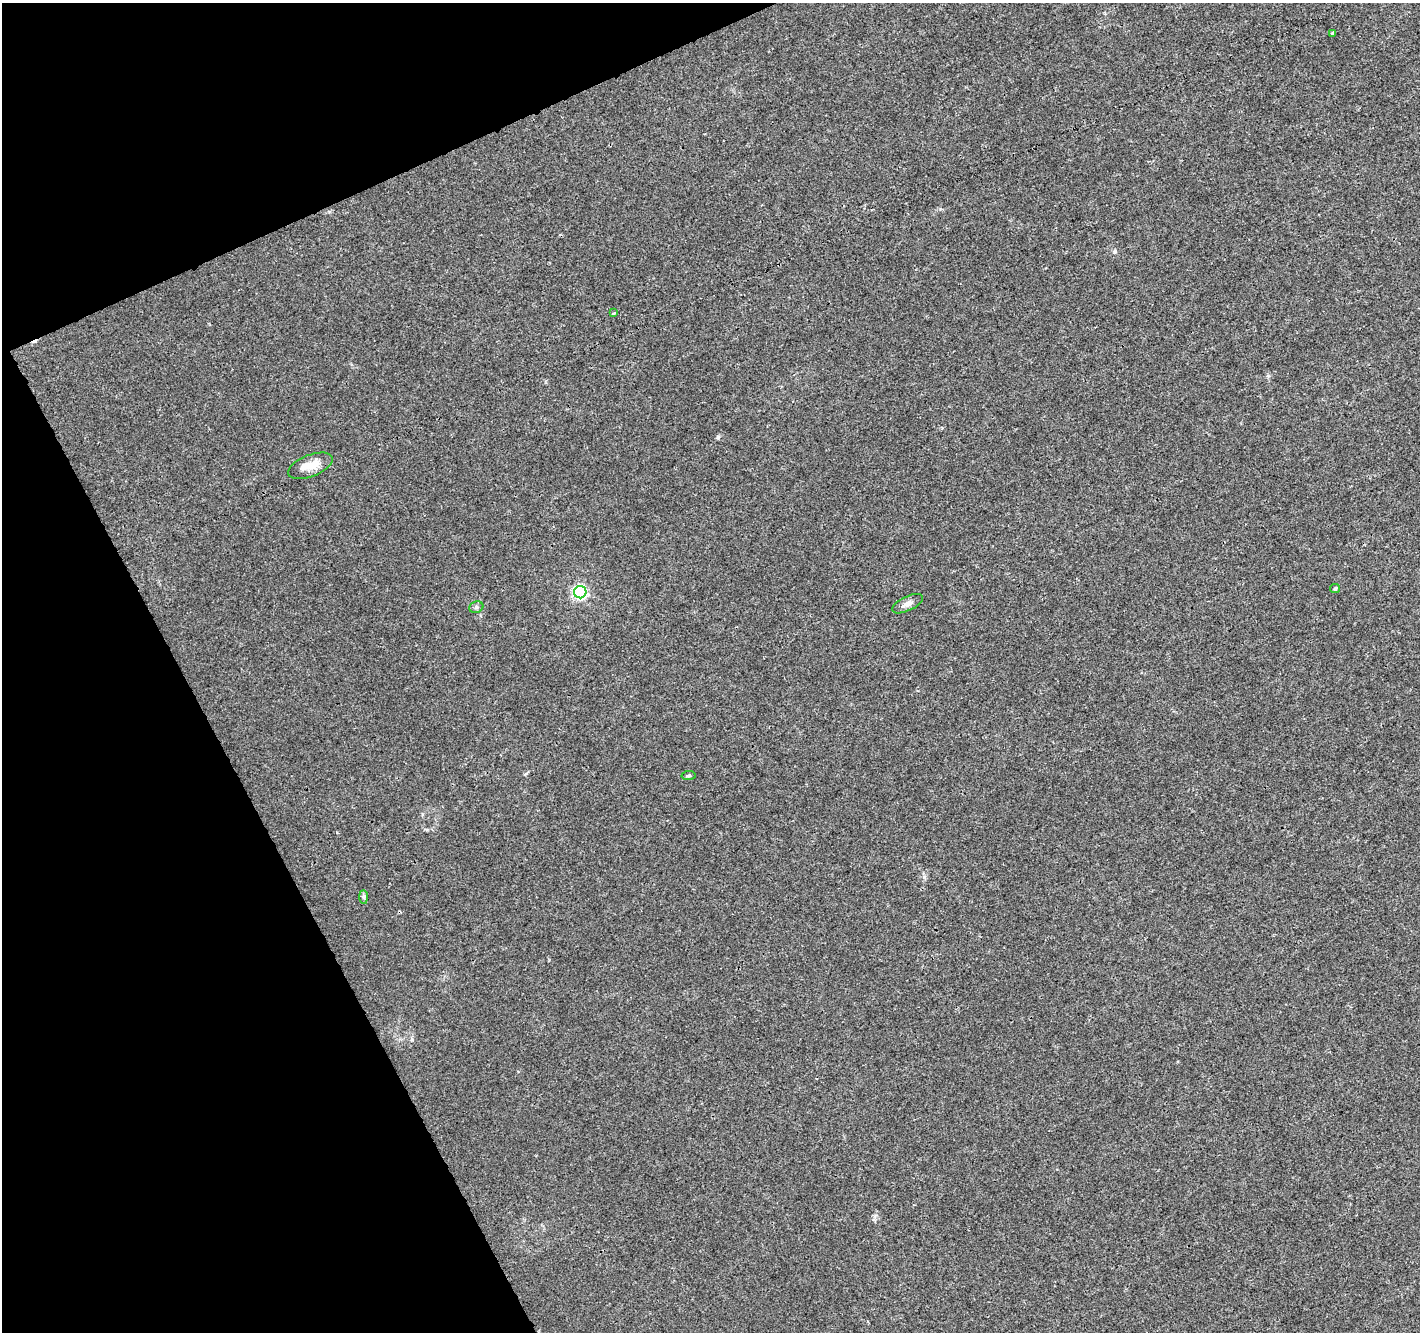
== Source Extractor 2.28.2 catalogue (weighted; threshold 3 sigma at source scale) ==
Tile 5 of 4 x 4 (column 1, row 2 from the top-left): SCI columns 53-1470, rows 2785-4114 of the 5779 x 5626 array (HDU 1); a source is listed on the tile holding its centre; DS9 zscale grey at full resolution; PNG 1422 x 1334 px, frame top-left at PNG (2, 3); each listed source drawn as its Kron ellipse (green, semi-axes under 4 px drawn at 4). Shown black and unused: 21% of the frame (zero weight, under 3 of 4 exposures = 5% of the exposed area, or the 3 px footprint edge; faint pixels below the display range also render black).
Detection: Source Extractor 2.28.2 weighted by HDU 2 'WHT'; one run over the whole footprint, this tile lists its part. Background 0.00687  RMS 0.0026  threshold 0.0118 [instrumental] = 3 sigma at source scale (4.5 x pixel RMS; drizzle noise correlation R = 1.50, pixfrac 1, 0.0396/0.0396 arcsec/px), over >= 5 px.
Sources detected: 11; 1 cosmic-ray / hot-pixel residue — neither listed nor drawn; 1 inside a brighter listed object's ellipse — not listed separately; the other 9 listed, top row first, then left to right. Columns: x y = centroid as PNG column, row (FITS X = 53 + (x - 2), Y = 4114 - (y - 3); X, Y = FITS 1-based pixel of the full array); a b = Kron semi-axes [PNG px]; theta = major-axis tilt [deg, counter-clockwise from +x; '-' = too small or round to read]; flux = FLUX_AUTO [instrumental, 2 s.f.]
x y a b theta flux
1333 34 3 3 - 0.51
614 313 4 3 - 0.27
310 466 23 11 21 4
1335 589 5 4 - 0.29
580 592 6 6 - 46
908 604 17 7 26 1.5
476 607 7 5 22 0.58
688 776 7 4 6 0.42
363 897 7 4 -89 0.51